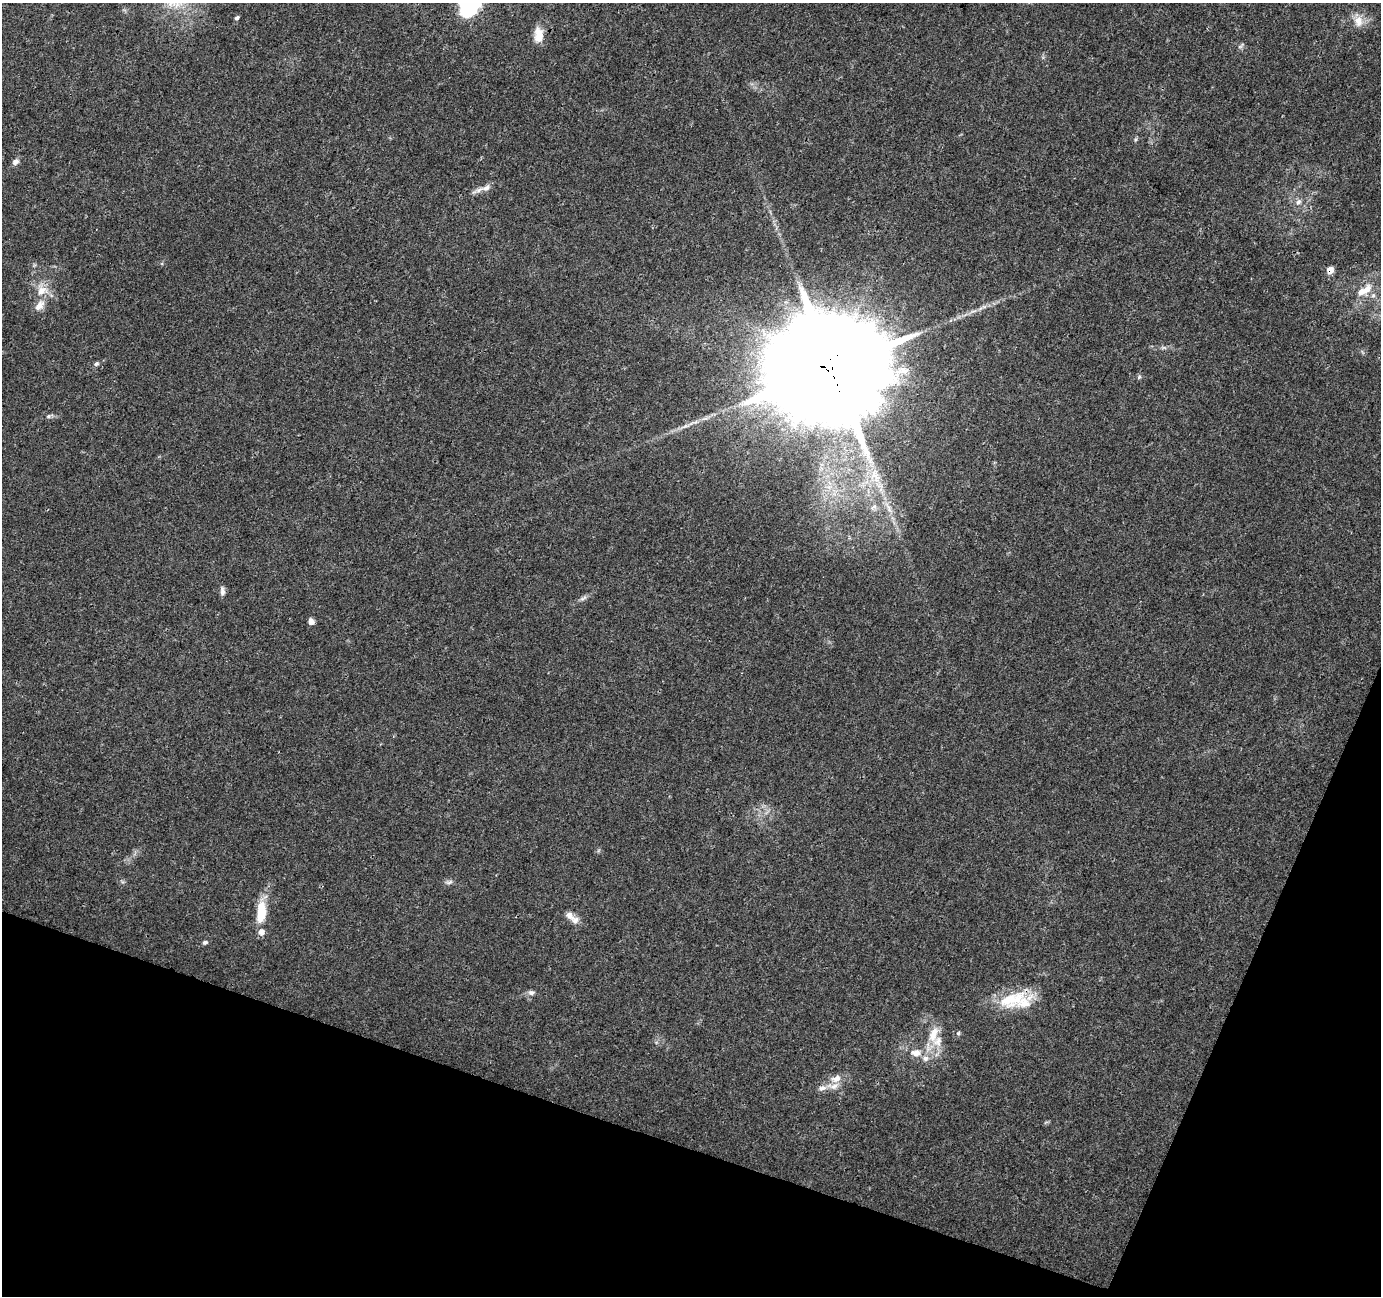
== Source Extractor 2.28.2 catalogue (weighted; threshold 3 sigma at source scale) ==
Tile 15 of 4 x 4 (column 3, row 4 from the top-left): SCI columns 2770-4148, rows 277-1570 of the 5527 x 5664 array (HDU 1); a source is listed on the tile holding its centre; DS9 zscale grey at full resolution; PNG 1383 x 1298 px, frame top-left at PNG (2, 3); no overlay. Shown black and unused: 17% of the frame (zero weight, under 3 of 4 exposures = <1% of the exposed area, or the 3 px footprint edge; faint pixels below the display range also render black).
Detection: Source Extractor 2.28.2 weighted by HDU 2 'WHT'; one run over the whole footprint, this tile lists its part. Background 0.022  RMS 0.0036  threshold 0.016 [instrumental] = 3 sigma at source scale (4.5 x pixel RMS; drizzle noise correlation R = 1.50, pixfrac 1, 0.0396/0.0396 arcsec/px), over >= 5 px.
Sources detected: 43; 1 inside a brighter object's white glare — not listed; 8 inside a brighter listed object's ellipse — not listed separately; the other 34 listed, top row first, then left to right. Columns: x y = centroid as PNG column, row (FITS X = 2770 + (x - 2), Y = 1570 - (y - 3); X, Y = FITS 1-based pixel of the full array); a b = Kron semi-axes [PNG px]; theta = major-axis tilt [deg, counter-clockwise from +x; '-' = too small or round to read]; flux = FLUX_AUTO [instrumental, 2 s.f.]
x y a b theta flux
469 6 25 22 16 24
237 18 5 4 - 0.74
1358 21 15 12 -87 4.1
539 35 18 10 90 5.1
15 162 9 7 34 1.5
486 188 14 8 23 2.4
1298 202 9 7 59 1.4
1330 270 6 6 - 3.1
1366 290 20 10 46 4.9
42 291 18 13 18 5
39 305 18 10 52 3.4
1164 348 7 4 -18 0.65
96 364 6 5 - 0.73
831 369 38 31 56 13000
1139 377 6 4 47 0.54
48 416 7 5 21 0.73
685 426 11 4 33 1.2
829 487 6 6 - 1.3
874 507 9 7 33 1.6
888 507 19 5 -62 2.8
222 591 12 6 -83 1.3
583 598 13 4 28 1.2
311 621 8 6 -59 1.4
449 882 10 5 19 1
261 912 27 11 85 9.7
569 915 13 8 -41 2.2
205 942 6 5 - 0.74
531 993 9 7 -3 1.2
1007 999 37 14 31 11
958 1033 6 5 - 0.54
933 1034 27 12 70 6.9
916 1053 17 10 -3 4.5
836 1079 15 9 20 3.3
822 1088 12 7 15 1.8
Overlapping masked pixels (flux is a lower limit): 2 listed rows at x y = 1330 270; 831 369
Isophote crosses this tile's border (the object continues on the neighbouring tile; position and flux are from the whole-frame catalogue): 2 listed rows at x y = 469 6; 1366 290